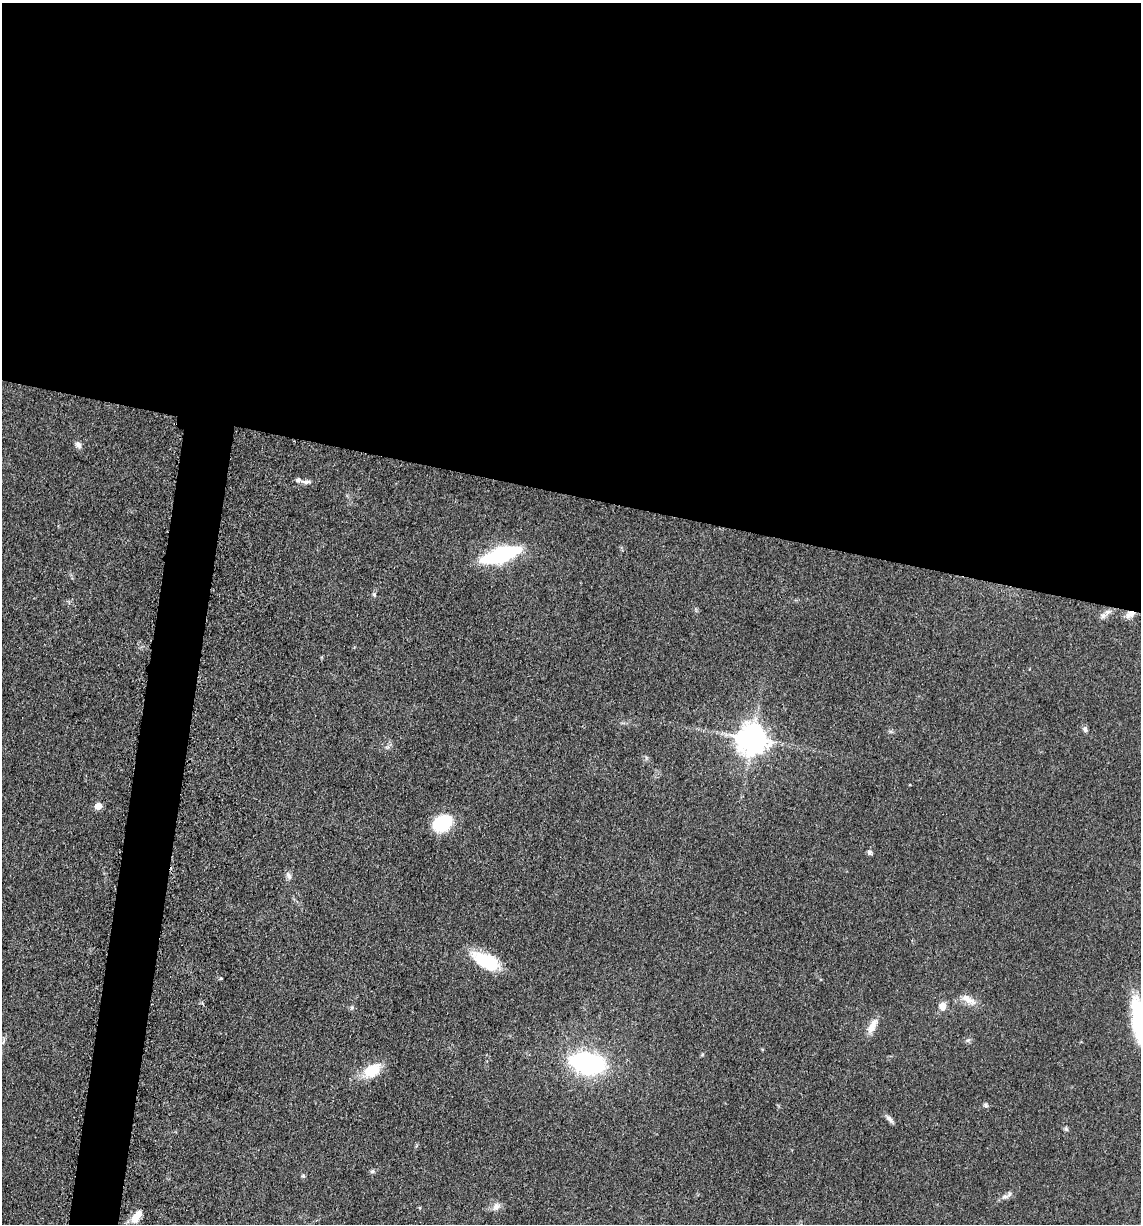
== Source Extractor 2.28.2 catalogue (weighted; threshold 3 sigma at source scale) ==
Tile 3 of 4 x 4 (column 3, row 1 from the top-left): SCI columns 2524-3662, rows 3686-4907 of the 4978 x 4921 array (HDU 1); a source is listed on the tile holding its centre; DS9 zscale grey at full resolution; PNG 1143 x 1226 px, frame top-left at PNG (2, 3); no overlay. Shown black and unused: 43% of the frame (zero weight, under 3 of 5 exposures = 4% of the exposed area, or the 3 px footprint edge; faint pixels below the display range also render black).
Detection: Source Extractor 2.28.2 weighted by HDU 2 'WHT'; one run over the whole footprint, this tile lists its part. Background 0.0561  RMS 0.0058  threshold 0.0263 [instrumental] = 3 sigma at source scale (4.5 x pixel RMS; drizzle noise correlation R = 1.50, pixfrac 1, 0.05/0.05 arcsec/px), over >= 5 px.
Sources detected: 31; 2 inside a brighter listed object's ellipse — not listed separately; the other 29 listed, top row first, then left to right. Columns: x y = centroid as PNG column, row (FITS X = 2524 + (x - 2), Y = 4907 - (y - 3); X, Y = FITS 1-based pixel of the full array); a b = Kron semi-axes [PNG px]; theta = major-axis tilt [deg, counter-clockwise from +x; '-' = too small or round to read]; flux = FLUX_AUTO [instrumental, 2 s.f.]
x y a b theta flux
78 445 9 7 -56 2.3
306 482 12 6 -3 2.3
501 555 25 8 17 100
374 595 6 4 -68 0.96
1130 614 12 7 28 3.9
1103 615 9 8 - 2.5
1085 729 8 6 -52 1.6
752 739 9 9 - 890
98 806 5 5 - 8.3
442 823 19 14 27 33
869 852 6 6 - 1.5
289 875 12 6 -62 2.1
486 961 30 14 -26 28
221 978 5 3 - 0.6
968 999 24 8 -32 5.8
942 1006 8 7 - 4.7
1138 1020 50 12 -84 37
872 1026 22 8 63 5.7
587 1063 22 12 -13 130
372 1070 23 15 37 14
986 1105 7 5 -50 1.1
890 1119 14 5 -46 2.2
1066 1129 7 5 -67 1
372 1171 7 5 22 1.2
303 1176 6 5 - 0.86
1005 1197 9 4 9 1.8
496 1207 11 9 73 3.3
420 1208 5 3 - 0.58
136 1217 16 9 67 6.4
Overlapping masked pixels (flux is a lower limit): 1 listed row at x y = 1130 614
Isophote crosses this tile's border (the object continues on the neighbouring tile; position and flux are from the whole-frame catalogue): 1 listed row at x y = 1138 1020